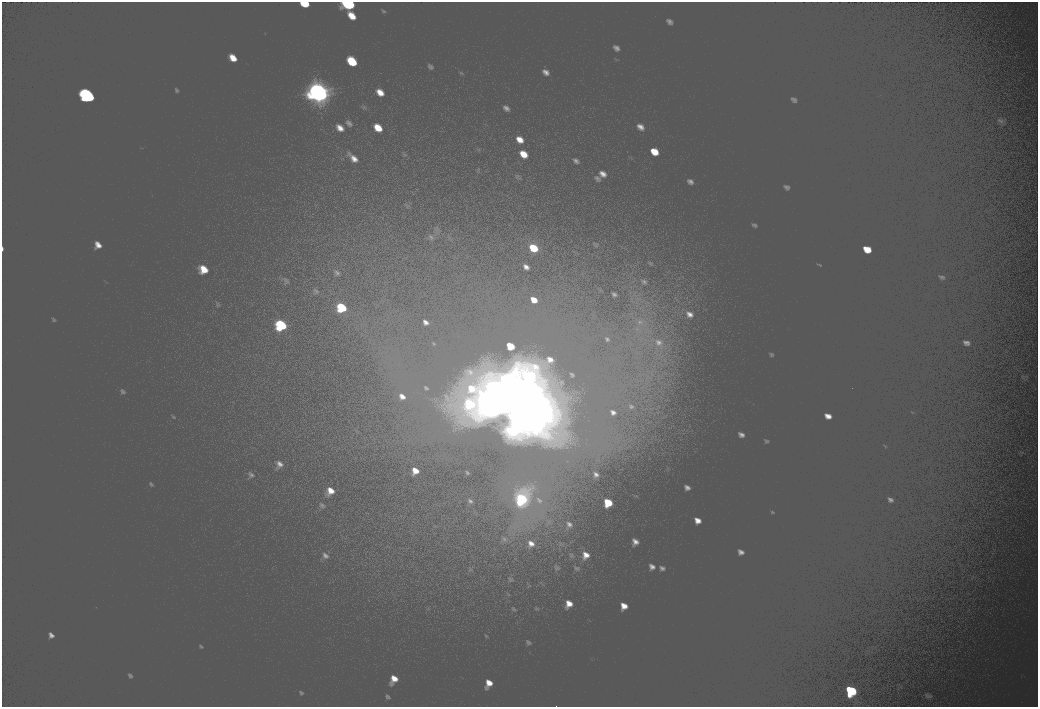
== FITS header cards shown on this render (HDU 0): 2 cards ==
NAXIS1  =                 2072
NAXIS2  =                 1410

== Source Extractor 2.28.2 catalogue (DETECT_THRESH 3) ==
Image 2072 x 1410 px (HDU 0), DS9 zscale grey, zoomed out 1/2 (1 PNG px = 2 x 2 image px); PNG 1040 x 709 px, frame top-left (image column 1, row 1410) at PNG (2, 2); no overlay
Background 100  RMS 30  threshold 90.4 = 3 sigma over >= 5 px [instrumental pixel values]
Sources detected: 14; all 14 listed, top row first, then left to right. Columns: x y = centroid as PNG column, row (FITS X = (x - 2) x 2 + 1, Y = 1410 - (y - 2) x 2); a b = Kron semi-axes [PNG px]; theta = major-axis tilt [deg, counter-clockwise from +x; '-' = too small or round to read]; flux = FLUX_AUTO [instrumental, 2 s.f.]
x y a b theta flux
305 3 6 4 -10 11000
348 4 13 8 -11 37000
352 61 8 4 -38 17000
318 92 22 16 -39 140000
88 96 14 10 -48 55000
533 248 6 3 -45 10000
342 307 10 6 -41 26000
281 325 12 8 -42 36000
493 395 18 16 -34 170000
484 399 13 11 -33 64000
520 401 33 25 35 450000
521 499 11 9 -38 40000
608 502 6 4 -24 12000
851 690 11 8 -27 35000
At the frame edge (FLAGS 8, measured only in part): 2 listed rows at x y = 305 3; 348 4